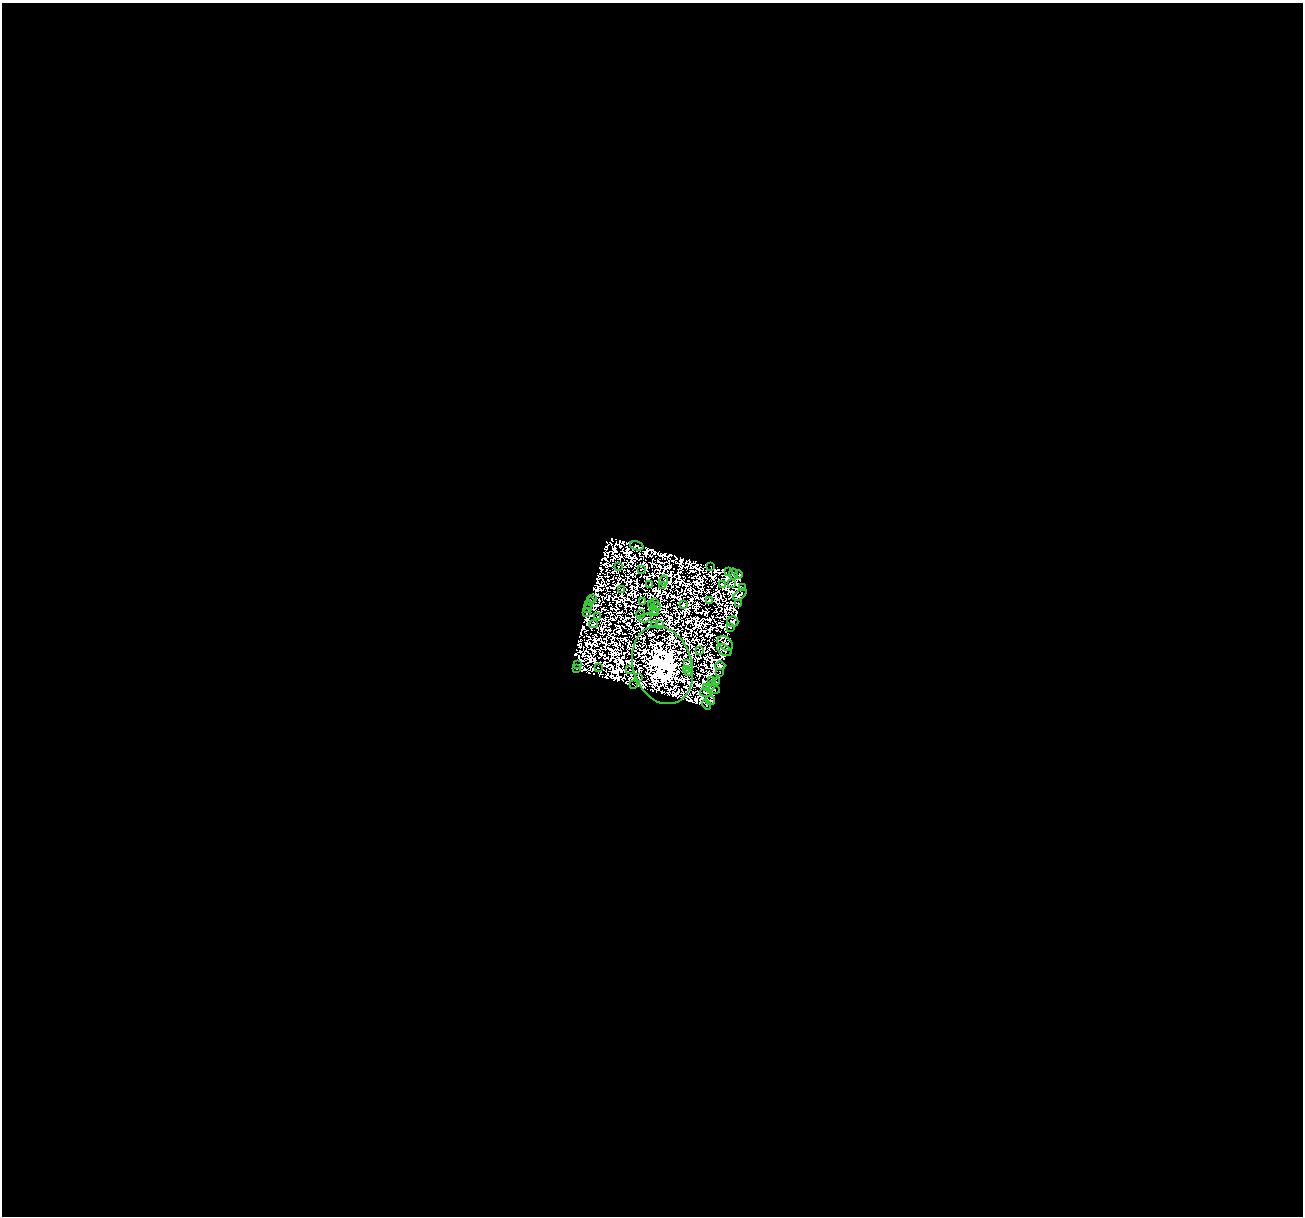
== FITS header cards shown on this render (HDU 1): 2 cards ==
NAXIS1  =                 1301
NAXIS2  =                 1214

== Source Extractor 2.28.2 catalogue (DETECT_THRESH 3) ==
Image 1301 x 1214 px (HDU 1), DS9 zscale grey, 1 PNG px = 1 image px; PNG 1305 x 1218 px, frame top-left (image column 1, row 1214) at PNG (2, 3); each listed source drawn as its Kron ellipse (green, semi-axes under 4 px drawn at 4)
Background 1.07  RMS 4.7e-04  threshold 0.00142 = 3 sigma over >= 5 px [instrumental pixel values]
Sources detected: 163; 103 with non-positive FLUX_AUTO (blend fragments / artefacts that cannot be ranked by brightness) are neither listed nor drawn; the other 60 listed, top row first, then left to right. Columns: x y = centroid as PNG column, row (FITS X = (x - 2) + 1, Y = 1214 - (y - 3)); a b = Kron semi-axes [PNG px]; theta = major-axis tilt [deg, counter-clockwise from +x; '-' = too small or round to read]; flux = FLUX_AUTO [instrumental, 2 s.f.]
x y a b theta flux
637 546 7 4 -16 400
619 566 2 2 - 21
711 566 3 2 - 76
641 569 4 2 - 16
728 571 3 2 - 66
733 574 5 3 - 99
739 575 4 2 - 82
664 580 5 2 - 20
731 583 4 3 - 30
650 584 3 2 - 29
722 584 4 2 - 29
662 585 2 2 - 24
743 588 4 3 - 78
622 589 3 2 - 53
740 595 8 3 39 3.6
593 598 3 2 - 47
590 600 3 2 - 40
710 600 4 3 - 22
642 602 3 2 - 46
655 602 3 2 - 71
588 604 3 2 - 60
652 604 3 3 - 79
684 604 3 2 - 34
739 604 3 2 - 98
656 607 4 2 - 14
587 608 3 3 - 56
653 610 3 2 - 24
586 613 3 2 - 40
656 613 3 2 - 54
640 614 4 2 - 40
598 616 3 2 - 18
645 618 6 3 15 11
733 622 5 5 - 500
593 624 4 3 - 54
655 624 3 2 - 7.2
660 625 4 3 - 65
731 627 3 2 - 84
725 643 8 6 -39 73
724 650 8 5 -31 35
699 651 3 2 - 17
687 664 3 2 - 82
578 665 3 2 - 69
662 665 40 29 -71 17000
720 666 5 4 - 430
598 668 2 2 - 56
576 669 3 2 - 110
686 669 3 2 - 30
630 670 2 2 - 31
688 673 3 2 - 19
720 673 2 2 - 67
638 678 3 2 - 48
712 680 4 2 - 64
716 682 3 2 - 59
633 685 4 2 - 70
711 686 5 2 - 29
706 687 2 2 - 39
714 690 6 2 0 25
706 693 6 2 -9 34
710 701 5 4 - 31
706 705 5 3 - 120
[103 non-positive-flux detections neither listed nor drawn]